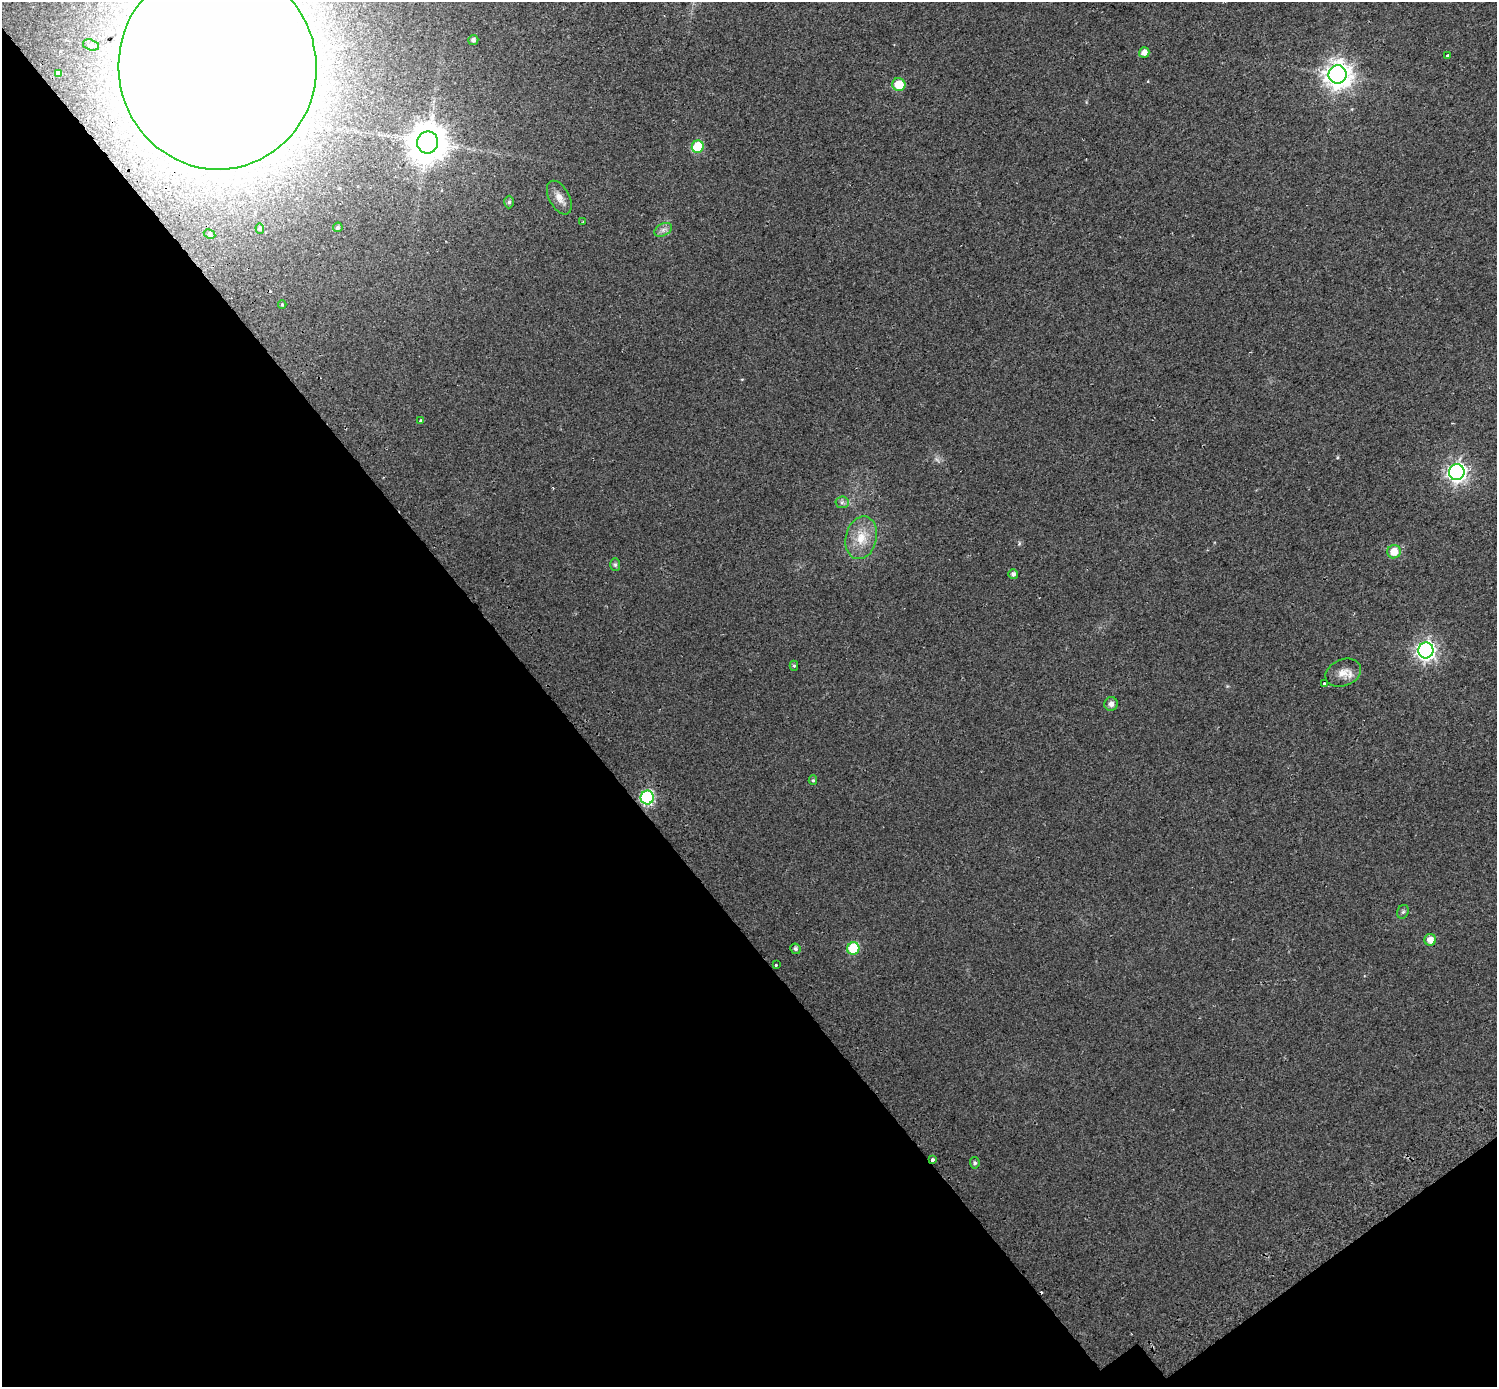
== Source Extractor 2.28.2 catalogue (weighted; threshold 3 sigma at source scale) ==
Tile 14 of 4 x 4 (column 2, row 4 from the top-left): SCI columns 1556-3050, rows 223-1607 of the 6105 x 6047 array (HDU 1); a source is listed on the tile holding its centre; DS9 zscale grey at full resolution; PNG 1499 x 1389 px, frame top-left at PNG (2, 2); each listed source drawn as its Kron ellipse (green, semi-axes under 4 px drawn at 4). Shown black and unused: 39% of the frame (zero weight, under 2 of 3 exposures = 4% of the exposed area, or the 3 px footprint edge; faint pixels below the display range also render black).
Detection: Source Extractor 2.28.2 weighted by HDU 2 'WHT'; one run over the whole footprint, this tile lists its part. Background 0.0303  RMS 0.01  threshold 0.047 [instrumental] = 3 sigma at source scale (4.5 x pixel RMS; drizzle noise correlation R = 1.50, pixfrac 1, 0.0396/0.0396 arcsec/px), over >= 5 px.
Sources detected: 41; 1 too faint to see at this stretch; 1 cosmic-ray / hot-pixel residue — neither listed nor drawn; the other 39 listed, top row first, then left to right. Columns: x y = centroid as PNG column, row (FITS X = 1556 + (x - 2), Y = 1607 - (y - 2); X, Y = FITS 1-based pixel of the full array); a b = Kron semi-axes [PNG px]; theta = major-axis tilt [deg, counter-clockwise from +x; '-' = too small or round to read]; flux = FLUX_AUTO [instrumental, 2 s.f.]
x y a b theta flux
473 40 5 5 - 3.1
91 45 8 5 -16 2.5
1144 52 5 5 - 6.3
1447 55 4 3 - 10
217 67 102 99 -83 9300
59 73 4 4 - 3.4
1337 74 9 9 - 1100
899 85 6 6 - 25
428 142 11 10 - 2700
698 147 6 6 - 50
559 198 18 10 -62 8.4
509 202 6 4 87 2
583 221 4 2 - 0.74
338 227 5 4 - 1.9
260 229 5 4 - 1.5
663 230 9 6 30 3.9
210 234 6 4 -29 1.7
282 304 4 3 - 1
421 420 3 3 - 10
1457 472 8 7 - 440
842 502 6 6 - 2.5
861 538 22 15 76 21
1394 552 7 6 - 14
615 565 6 5 - 2
1013 574 5 5 - 2.9
1426 650 8 7 - 420
794 666 5 4 - 1.5
1343 673 18 13 22 11
1324 684 3 3 - 6.7
1111 704 7 6 - 5.1
813 780 4 4 - 1.4
647 797 7 6 - 150
1403 912 7 5 66 2.1
1430 940 6 5 - 7.6
795 949 5 5 - 2.3
853 949 6 6 - 50
776 965 3 3 - 4
933 1160 4 3 - 1.9
975 1163 6 5 - 1.6
Overlapping masked pixels (flux is a lower limit): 2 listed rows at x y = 217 67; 933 1160
Isophote crosses this tile's border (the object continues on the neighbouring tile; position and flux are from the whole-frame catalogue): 1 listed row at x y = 217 67